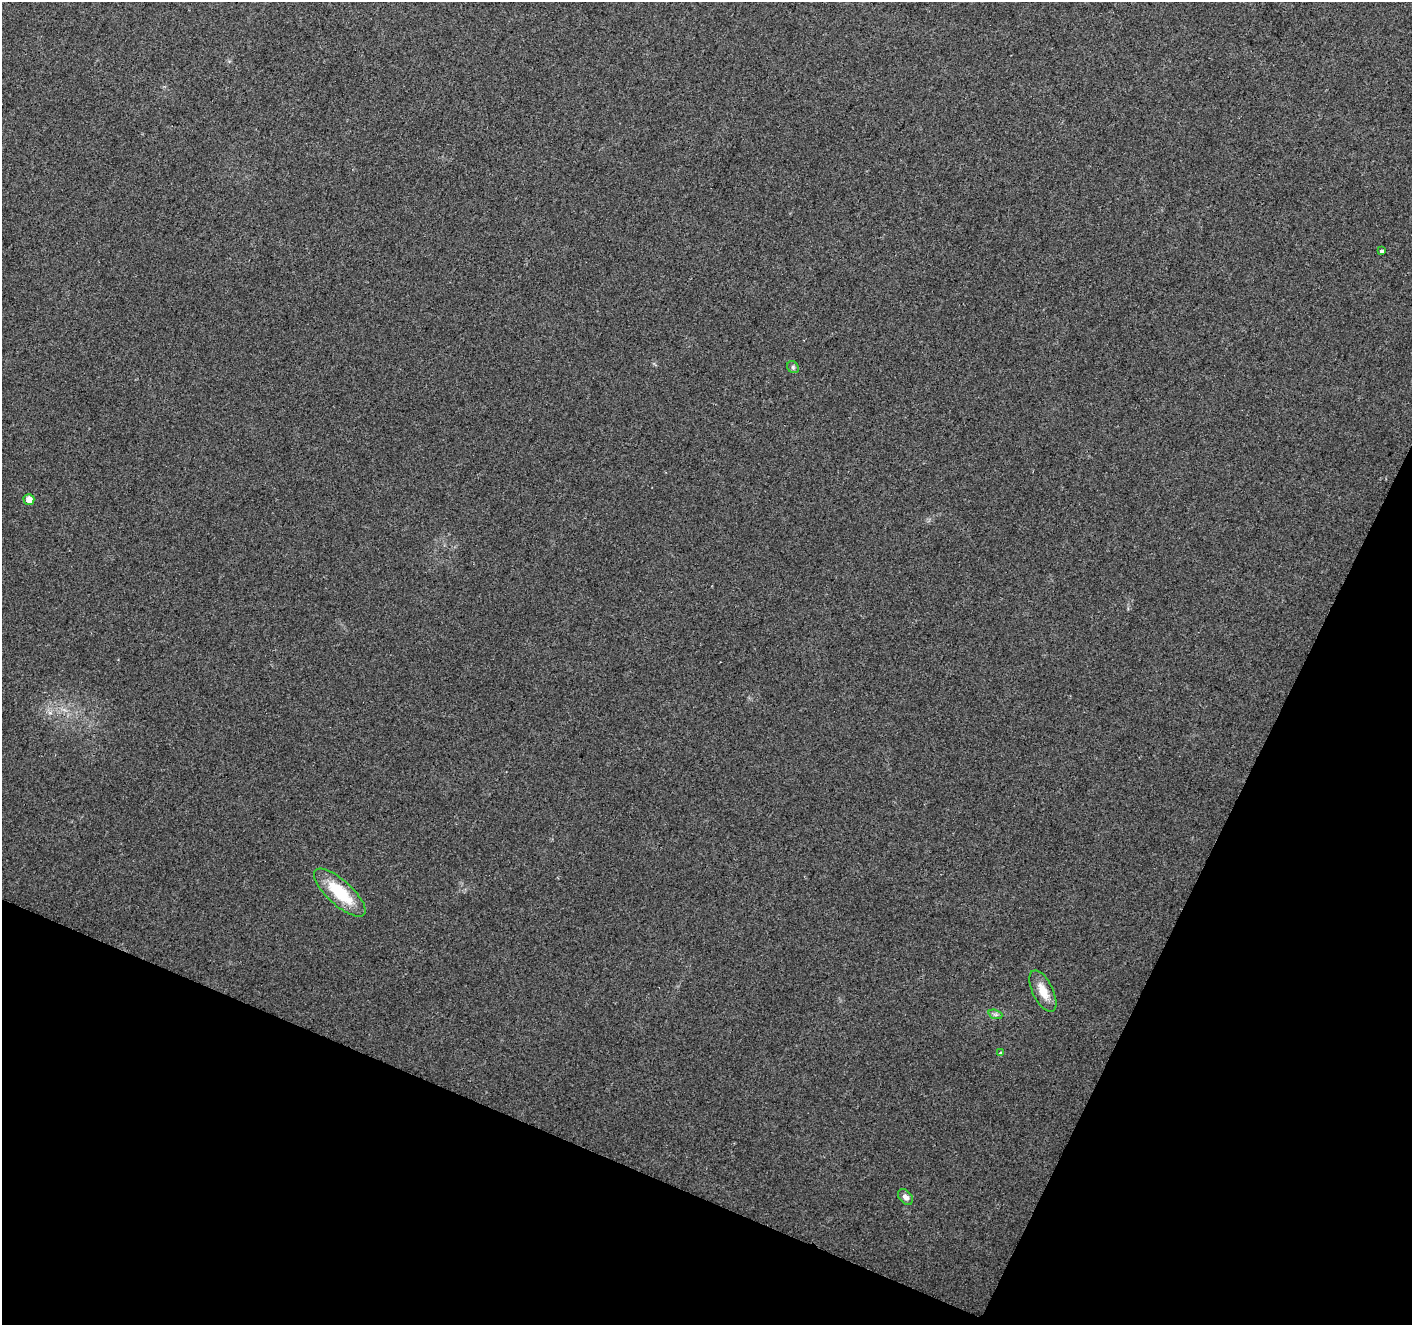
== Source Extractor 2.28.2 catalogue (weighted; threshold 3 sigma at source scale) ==
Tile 15 of 4 x 4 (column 3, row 4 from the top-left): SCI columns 2823-4232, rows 206-1528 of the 5648 x 5767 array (HDU 1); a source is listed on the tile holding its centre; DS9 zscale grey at full resolution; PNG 1414 x 1327 px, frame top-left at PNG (2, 2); each listed source drawn as its Kron ellipse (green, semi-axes under 4 px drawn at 4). Shown black and unused: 22% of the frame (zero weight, under 2 of 3 exposures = <1% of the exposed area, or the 3 px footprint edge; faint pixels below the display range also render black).
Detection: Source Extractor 2.28.2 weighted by HDU 2 'WHT'; one run over the whole footprint, this tile lists its part. Background 0.0643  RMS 0.0076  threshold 0.0341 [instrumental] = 3 sigma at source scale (4.5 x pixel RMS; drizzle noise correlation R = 1.50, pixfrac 1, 0.0396/0.0396 arcsec/px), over >= 5 px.
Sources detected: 8; all 8 listed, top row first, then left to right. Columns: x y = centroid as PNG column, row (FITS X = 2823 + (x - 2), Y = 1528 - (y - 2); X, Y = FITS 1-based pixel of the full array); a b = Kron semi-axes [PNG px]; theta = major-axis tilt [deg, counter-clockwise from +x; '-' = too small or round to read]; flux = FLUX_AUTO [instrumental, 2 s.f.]
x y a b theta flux
1382 251 3 3 - 3.1
793 367 6 5 - 1.5
29 499 5 5 - 6.6
340 893 33 12 -42 34
1043 991 22 10 -64 12
995 1014 7 4 -19 1.8
1001 1053 3 3 - 1.9
905 1197 9 6 -48 3.1